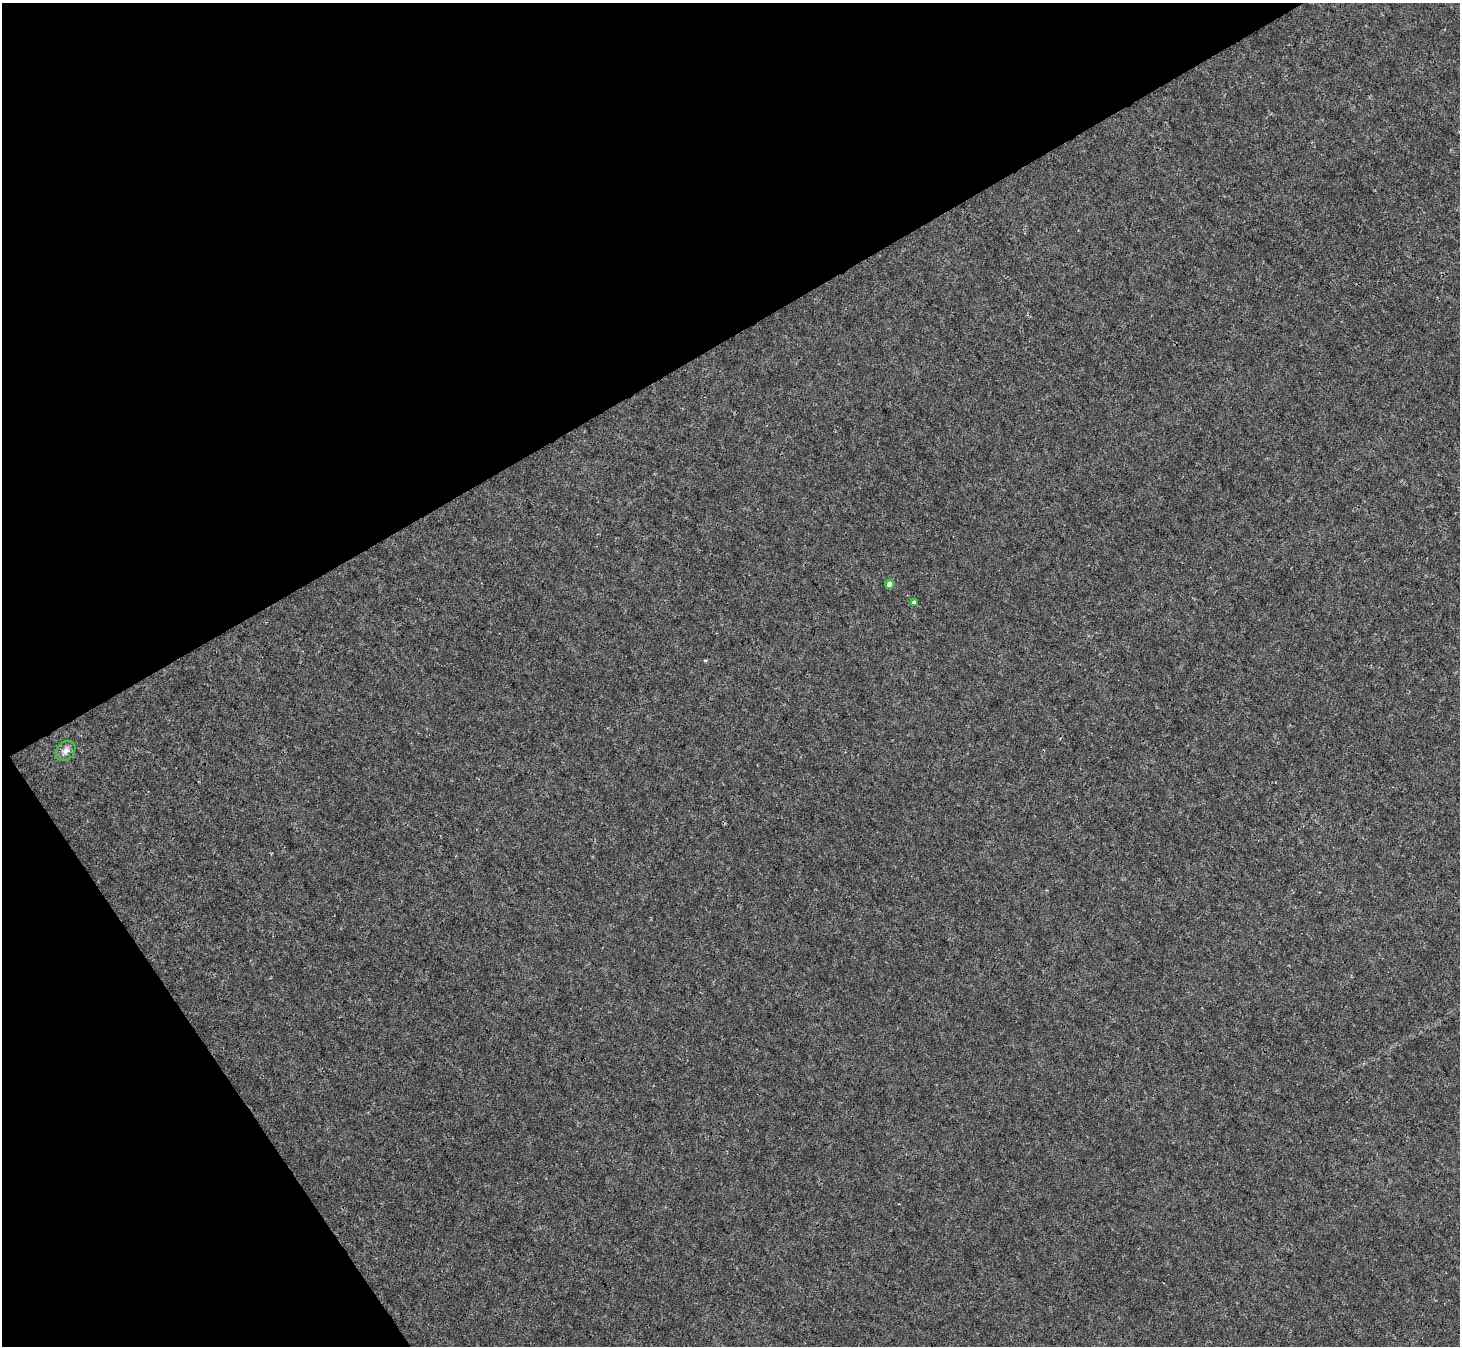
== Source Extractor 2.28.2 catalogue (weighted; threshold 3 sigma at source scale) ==
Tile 5 of 4 x 4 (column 1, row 2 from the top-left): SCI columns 3-1460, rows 2981-4324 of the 5832 x 5824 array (HDU 1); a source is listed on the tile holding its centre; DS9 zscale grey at full resolution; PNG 1462 x 1348 px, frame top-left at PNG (2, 3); each listed source drawn as its Kron ellipse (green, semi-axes under 4 px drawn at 4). Shown black and unused: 32% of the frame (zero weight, under 3 of 4 exposures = <1% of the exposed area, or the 3 px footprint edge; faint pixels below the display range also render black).
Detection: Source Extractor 2.28.2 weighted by HDU 2 'WHT'; one run over the whole footprint, this tile lists its part. Background 6.02e-04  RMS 0.0023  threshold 0.0104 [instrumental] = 3 sigma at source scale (4.5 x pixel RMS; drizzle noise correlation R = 1.50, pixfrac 1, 0.05/0.05 arcsec/px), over >= 5 px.
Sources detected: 3; all 3 listed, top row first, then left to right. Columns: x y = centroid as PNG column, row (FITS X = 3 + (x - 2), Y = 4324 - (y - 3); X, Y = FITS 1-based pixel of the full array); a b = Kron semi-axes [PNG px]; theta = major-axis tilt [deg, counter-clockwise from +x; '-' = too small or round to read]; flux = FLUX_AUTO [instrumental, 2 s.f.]
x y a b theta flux
890 584 4 4 - 2
914 602 4 4 - 0.72
66 751 11 8 50 1.1